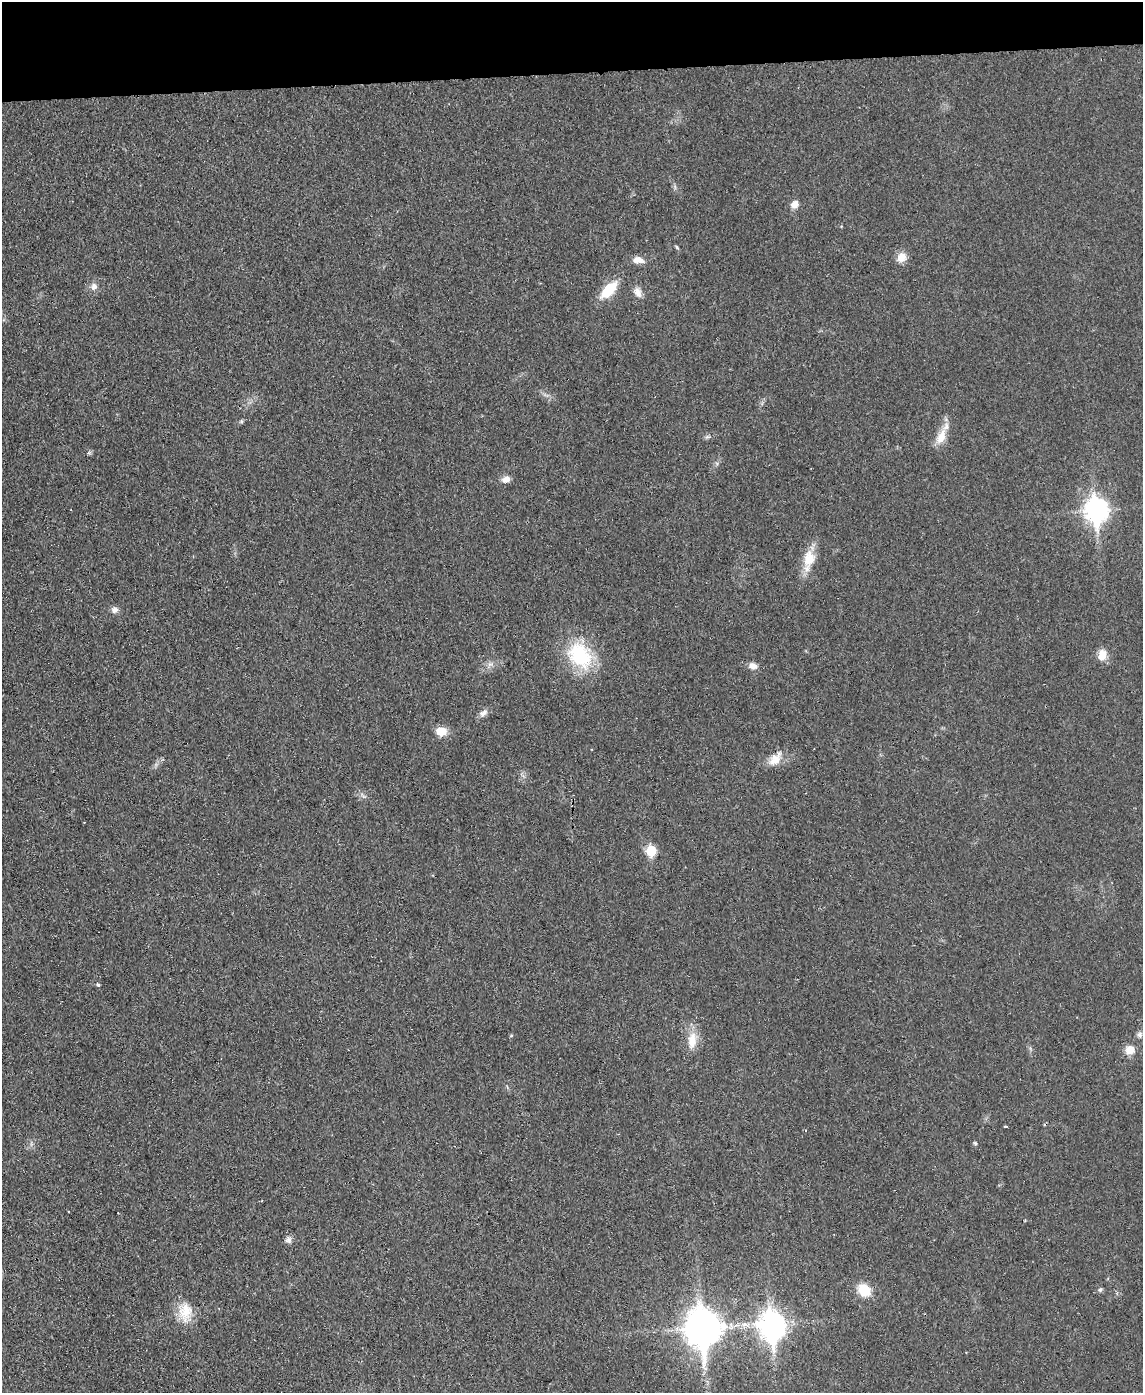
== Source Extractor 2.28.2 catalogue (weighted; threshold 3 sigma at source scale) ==
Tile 3 of 4 x 3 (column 3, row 1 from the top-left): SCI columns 2343-3483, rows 3027-4417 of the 4682 x 4559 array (HDU 1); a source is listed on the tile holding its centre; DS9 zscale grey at full resolution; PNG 1145 x 1395 px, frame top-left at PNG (2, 2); no overlay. Shown black and unused: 5% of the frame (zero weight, under 2 of 3 exposures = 3% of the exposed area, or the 3 px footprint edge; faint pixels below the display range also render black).
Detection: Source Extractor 2.28.2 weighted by HDU 2 'WHT'; one run over the whole footprint, this tile lists its part. Background 0.0304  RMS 0.0045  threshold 0.0205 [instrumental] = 3 sigma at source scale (4.5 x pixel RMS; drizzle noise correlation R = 1.50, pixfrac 1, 0.05/0.05 arcsec/px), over >= 5 px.
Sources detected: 38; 1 cosmic-ray / hot-pixel residue — not listed; the other 37 listed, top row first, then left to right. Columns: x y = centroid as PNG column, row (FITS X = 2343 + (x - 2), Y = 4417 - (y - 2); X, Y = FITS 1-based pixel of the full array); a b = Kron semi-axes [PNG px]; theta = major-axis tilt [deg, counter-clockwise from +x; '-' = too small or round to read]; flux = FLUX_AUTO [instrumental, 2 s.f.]
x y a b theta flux
795 204 9 8 - 3.5
677 247 7 4 -53 0.62
902 257 12 11 - 4.4
638 260 15 8 -6 4
94 286 10 9 - 2.5
609 290 19 9 46 16
637 292 14 9 -63 3.4
241 421 6 5 - 0.68
707 437 8 5 18 1.1
941 437 24 11 66 7.2
89 453 6 4 -17 0.72
506 479 11 8 17 2.7
1096 510 11 8 -84 300
809 558 24 15 80 9.9
115 610 10 9 - 2
580 655 37 29 -47 29
1102 655 15 11 77 4.6
753 666 10 8 -11 3
483 713 13 8 35 2.2
441 732 12 10 -1 6.2
775 759 23 12 50 5.9
363 796 11 3 -49 0.98
651 851 6 6 - 24
98 985 4 3 - 1.3
1140 1035 9 7 80 1.5
511 1036 5 3 - 0.45
692 1040 23 11 85 7.8
1130 1050 10 9 - 5.7
1006 1126 3 2 - 0.86
975 1143 5 5 - 0.68
1025 1220 4 2 - 0.33
288 1240 10 8 79 1.8
864 1290 14 12 -40 11
1100 1290 7 5 63 0.81
185 1312 27 18 -84 11
772 1326 12 9 -84 400
703 1328 14 11 -85 980